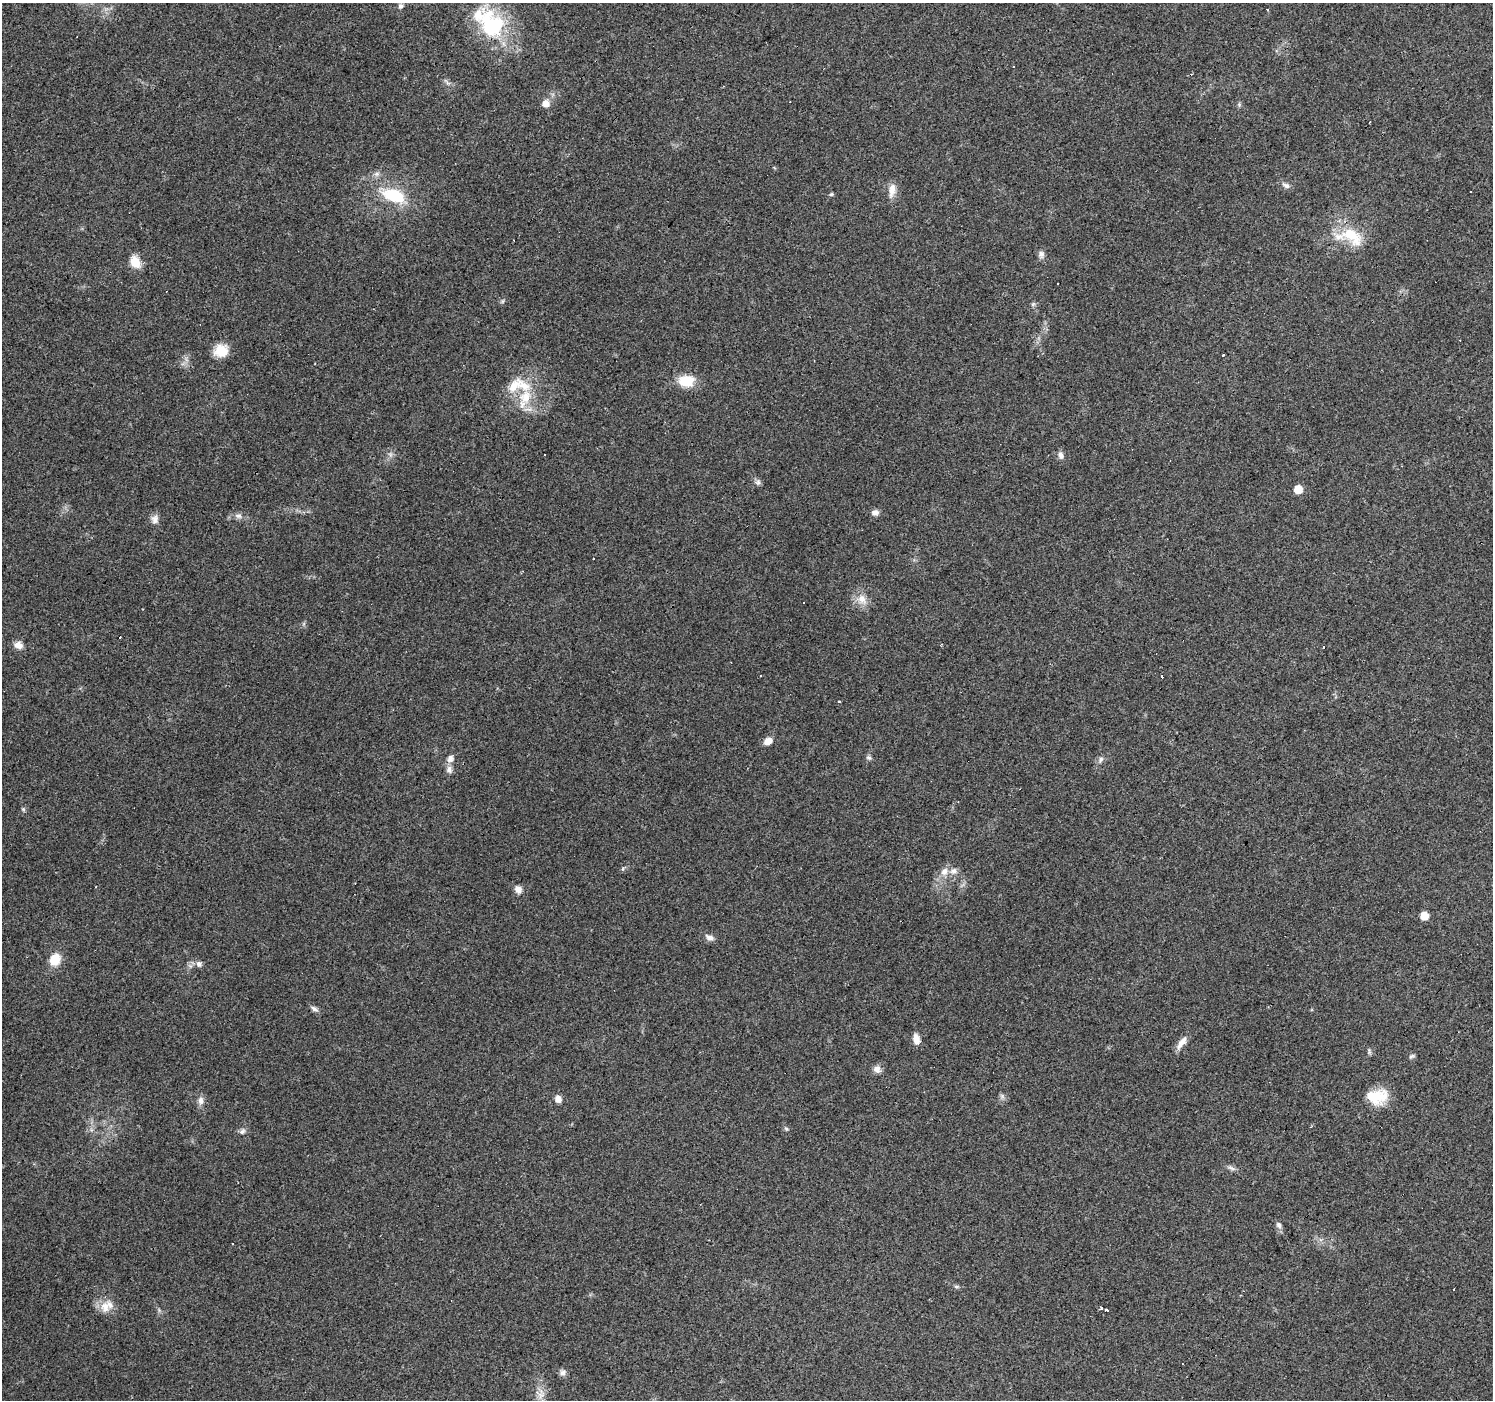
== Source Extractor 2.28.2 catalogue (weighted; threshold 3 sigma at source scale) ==
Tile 10 of 4 x 4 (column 2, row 3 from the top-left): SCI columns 1493-2983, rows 1571-2968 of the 5968 x 6005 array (HDU 1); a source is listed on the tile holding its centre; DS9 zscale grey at full resolution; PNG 1495 x 1402 px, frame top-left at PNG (2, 3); no overlay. Shown black and unused: <1% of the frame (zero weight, under 3 of 4 exposures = <1% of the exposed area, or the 3 px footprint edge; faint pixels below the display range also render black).
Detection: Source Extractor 2.28.2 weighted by HDU 2 'WHT'; one run over the whole footprint, this tile lists its part. Background 0.0939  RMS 0.0067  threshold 0.0302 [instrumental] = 3 sigma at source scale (4.5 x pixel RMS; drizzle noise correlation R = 1.50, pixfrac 1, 0.0396/0.0396 arcsec/px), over >= 5 px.
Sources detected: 77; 8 cosmic-ray / hot-pixel residue — not listed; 5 inside a brighter listed object's ellipse — not listed separately; the other 64 listed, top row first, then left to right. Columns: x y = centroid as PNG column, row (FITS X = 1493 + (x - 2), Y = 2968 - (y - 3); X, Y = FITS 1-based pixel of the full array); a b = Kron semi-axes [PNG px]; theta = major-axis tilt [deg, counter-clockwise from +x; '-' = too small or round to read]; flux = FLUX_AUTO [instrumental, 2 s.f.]
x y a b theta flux
401 6 7 6 - 1.8
1267 10 4 2 - 0.56
492 24 43 29 -55 59
546 103 8 8 - 5
1239 104 6 5 - 1.1
377 174 8 6 21 2.2
1286 185 12 6 -31 2.6
892 190 20 8 80 6
831 194 5 5 - 0.9
393 195 33 16 -18 30
1351 234 32 19 -29 23
1041 254 10 8 84 2.7
135 262 13 10 -60 11
1058 283 3 2 - 0.66
502 301 6 4 89 0.99
221 351 16 14 11 12
1223 354 3 3 - 11
686 381 18 13 -3 16
514 386 26 14 53 13
525 398 34 14 72 20
1061 455 10 7 -77 2.8
758 482 8 7 - 1.9
1298 489 7 7 - 9.7
875 513 9 7 0 3
238 516 11 6 -7 3.1
155 519 12 10 89 3.8
594 558 3 3 - 2.1
862 599 16 11 -59 7.6
120 637 3 2 - 0.78
18 645 11 9 -38 4.3
1324 647 3 2 - 0.51
761 675 3 2 - 1.1
1162 677 3 3 - 25
768 741 10 8 31 5.1
450 758 9 8 - 3.6
869 758 8 6 -34 1.5
1101 760 9 6 53 2.2
449 770 10 8 -90 3.3
23 809 6 4 -46 0.93
944 871 11 9 56 5.3
518 889 9 8 - 3.8
1424 916 6 6 - 10
710 938 11 7 -25 3.3
55 959 15 13 67 12
199 964 9 7 -55 2.4
314 1009 11 6 -31 2.3
916 1039 12 8 -84 5
1181 1043 19 7 52 5.5
1411 1056 8 5 43 1.4
877 1069 10 9 - 3.6
1002 1096 7 5 -47 1.6
1377 1096 26 18 4 18
558 1099 8 7 - 3.7
201 1101 11 8 -89 3.6
786 1129 6 4 -3 1
242 1131 9 6 55 2.1
1232 1168 12 4 -30 2
1279 1225 9 7 -65 2.3
956 1287 8 4 -9 1.2
105 1307 17 13 -80 9.2
1101 1308 3 3 - 1.3
1106 1309 3 3 - 4.9
563 1372 9 7 23 2.4
540 1393 15 10 -3 6